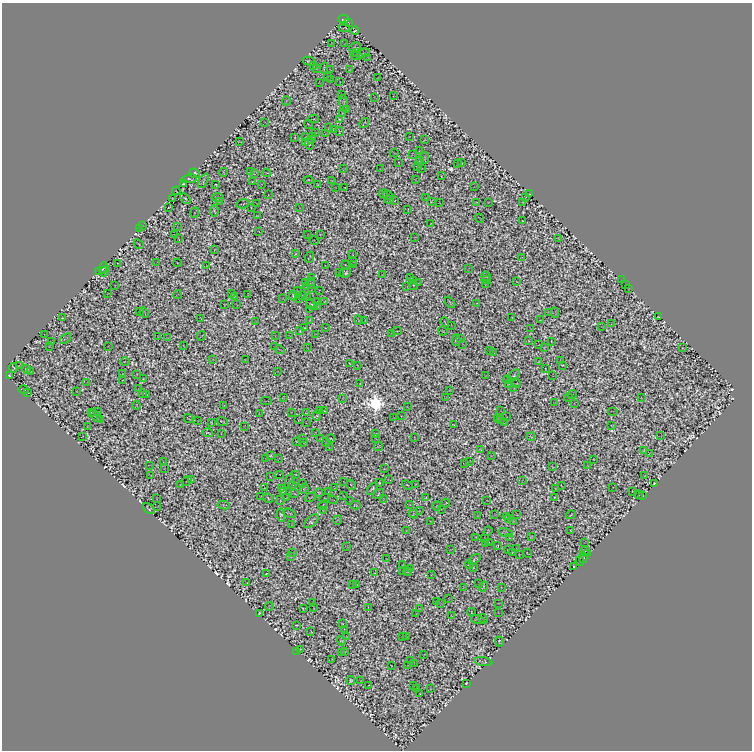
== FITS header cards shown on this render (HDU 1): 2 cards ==
NAXIS1  =                  750
NAXIS2  =                  748

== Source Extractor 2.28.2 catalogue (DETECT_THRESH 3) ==
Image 750 x 748 px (HDU 1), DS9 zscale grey, 1 PNG px = 1 image px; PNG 754 x 752 px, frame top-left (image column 1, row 748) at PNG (2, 3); each listed source drawn as its Kron ellipse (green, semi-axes under 4 px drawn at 4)
Background 0.128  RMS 6.3e-05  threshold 1.89e-04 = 3 sigma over >= 5 px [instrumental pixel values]
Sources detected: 1139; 583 with non-positive FLUX_AUTO (blend fragments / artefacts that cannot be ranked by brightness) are neither listed nor drawn; of the other 556, the 500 brightest by FLUX_AUTO listed and drawn (56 fainter detections omitted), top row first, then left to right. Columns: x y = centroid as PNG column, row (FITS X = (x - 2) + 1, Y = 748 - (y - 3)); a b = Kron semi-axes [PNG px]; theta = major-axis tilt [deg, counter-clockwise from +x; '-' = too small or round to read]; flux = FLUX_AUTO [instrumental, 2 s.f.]
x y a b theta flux
343 19 5 2 - 12
349 23 3 2 - 5.4
344 28 5 2 - 1.3
355 31 4 2 - 23
332 43 3 2 - 4.8
345 44 2 2 - 1.5
355 48 6 5 - 7.3
357 52 3 3 - 2.2
363 53 6 2 25 1.6
356 56 6 2 -10 4.4
368 57 2 2 - 3
309 61 7 3 -13 12
313 66 4 2 - 1.6
324 68 5 2 - 8.9
316 69 4 2 - 3.8
330 70 3 2 - 1.9
350 70 3 3 - 3
328 76 2 2 - 3
378 78 2 2 - 2.9
330 80 2 2 - 3.7
340 82 2 2 - 2.6
319 83 3 2 - 1.7
341 94 2 2 - 1.3
393 96 3 2 - 3.8
374 97 2 2 - 3.1
286 101 4 3 - 5
344 103 8 3 -86 3.9
346 110 2 2 - 3.3
342 113 3 2 - 4.4
314 119 5 2 - 3.4
339 119 3 3 - 7.2
265 122 3 2 - 1.8
364 123 5 2 - 1.7
308 124 5 2 - 3
329 127 3 2 - 5.7
334 129 4 3 - 8.5
339 131 5 2 - 5
316 133 2 2 - 5.5
326 134 2 2 - 3.5
312 136 2 2 - 5.4
306 137 3 2 - 2.2
409 137 2 2 - 3.2
295 138 4 2 - 11
311 140 3 2 - 5.6
424 140 4 2 - 5.5
239 141 4 2 - 4
306 142 3 2 - 5.2
309 143 6 2 -80 3.9
420 151 3 2 - 6.5
394 153 4 2 - 5.6
412 154 4 2 - 1.4
425 158 5 2 - 1.4
420 161 5 3 - 4.7
399 162 2 2 - 7.1
462 163 3 2 - 4
458 164 3 2 - 2.2
417 166 3 2 - 9.2
422 168 2 2 - 2.8
344 169 3 2 - 4.3
380 169 3 2 - 1.1
223 172 4 2 - 5.3
250 172 3 2 - 3.7
195 173 5 4 - 26
267 173 4 3 - 3.2
254 174 3 2 - 3.6
441 176 3 2 - 4.3
189 179 8 3 7 4
308 180 5 2 - 2.5
331 180 2 2 - 5
415 180 3 2 - 3.4
203 181 8 3 63 4.1
252 182 3 2 - 11
183 184 3 3 - 26
261 184 3 2 - 8.4
216 185 4 3 - 4.8
318 185 3 3 - 1.4
335 187 2 2 - 3.8
475 187 4 2 - 4.5
345 188 2 2 - 3.5
176 191 4 2 - 5.4
383 194 4 3 - 4.5
529 194 3 2 - 9.9
268 195 2 2 - 1.7
388 195 5 3 - 3.8
525 197 2 2 - 4.4
172 198 3 2 - 7.2
185 198 6 3 -45 3.8
218 198 6 3 0 1.8
426 198 2 2 - 5.3
389 200 5 3 - 1.6
395 201 2 2 - 7.5
431 201 3 3 - 5.5
220 202 3 2 - 1.8
476 202 4 2 - 7.3
488 202 2 2 - 2.4
522 202 2 2 - 1.9
257 203 4 2 - 3.4
439 203 3 2 - 3.1
243 204 6 2 16 8.5
169 207 3 2 - 7.3
251 207 3 2 - 1.7
300 208 2 2 - 2.1
408 209 3 2 - 4
214 211 5 4 - 7.6
195 213 5 2 - 11
258 215 4 2 - 4
480 218 5 2 - 2.4
522 221 3 2 - 3.1
431 224 2 2 - 3.6
142 226 3 2 - 1.2
177 227 2 2 - 2
140 229 4 2 - 6.5
259 231 3 2 - 4.3
320 234 3 2 - 4.6
175 235 2 2 - 6.7
308 235 2 2 - 5.4
415 237 2 2 - 4.3
558 238 4 2 - 4.6
179 239 4 2 - 5
314 241 4 2 - 2
139 244 5 2 - 2.8
215 250 3 2 - 6.8
296 254 4 3 - 5.5
353 254 3 2 - 2.7
309 257 6 3 68 4.6
521 257 2 2 - 2.7
353 261 4 2 - 2.2
117 263 2 2 - 6
157 263 3 2 - 1.8
178 263 4 2 - 3.9
346 265 5 2 - 2.5
354 265 3 2 - 2.2
207 266 2 2 - 1.8
325 266 2 2 - 3.8
103 268 6 3 65 23
468 268 4 2 - 1.6
99 271 3 3 - 4.1
105 271 6 3 54 2.8
339 272 3 2 - 5.5
345 273 6 4 19 6.2
382 275 2 2 - 5
486 276 5 4 - 6.2
311 277 2 2 - 2.2
411 277 3 2 - 4.3
486 280 5 2 - 2.2
622 280 3 2 - 1.6
414 281 3 2 - 4
517 282 2 2 - 4.9
305 283 4 2 - 6.2
311 283 5 3 - 2.5
418 283 3 2 - 3.9
625 284 2 2 - 13
414 285 4 2 - 2.9
486 285 3 3 - 2.8
115 286 2 2 - 7.1
306 287 3 2 - 6
407 287 3 2 - 4
311 288 4 2 - 5.5
629 288 3 2 - 6.9
319 290 2 2 - 2.2
298 291 4 2 - 2.5
108 293 2 2 - 5.7
232 294 4 2 - 7.7
248 294 2 2 - 2.8
177 295 4 2 - 2.6
293 295 5 3 - 2.7
303 295 2 2 - 8
235 297 3 2 - 4.3
308 298 2 2 - 6.3
283 299 3 2 - 2.8
299 299 3 2 - 6.4
324 301 3 2 - 5.3
317 302 2 2 - 6.7
450 302 6 3 -50 1.2
477 303 3 2 - 3.3
225 304 3 2 - 1.5
237 305 3 2 - 2
311 305 6 3 -42 10
318 306 2 2 - 5.2
310 309 2 2 - 4.6
140 311 4 2 - 4.4
548 312 3 2 - 3.8
144 313 5 3 - 8.2
555 313 5 2 - 4.4
512 317 2 2 - 5.6
659 317 3 2 - 4.7
63 318 3 2 - 7
201 318 3 2 - 4.8
310 320 4 3 - 4.3
358 320 4 2 - 4.2
365 320 3 2 - 1.6
541 320 3 2 - 1.8
255 321 3 2 - 3.1
445 322 5 2 - 8.5
611 324 2 2 - 4.4
451 325 3 2 - 2.6
602 327 2 2 - 2.3
305 328 3 2 - 2
325 328 3 2 - 3.4
531 329 3 2 - 7.5
300 331 3 2 - 7
397 331 4 2 - 11
443 331 5 2 - 4.8
392 333 3 2 - 2.2
315 334 3 2 - 3.1
45 335 3 2 - 1.4
201 336 5 2 - 3.6
275 336 3 2 - 3.2
290 336 4 2 - 3.7
158 337 2 2 - 2.5
167 338 2 2 - 1.3
65 339 6 2 39 4.1
460 339 2 2 - 6.9
456 340 5 4 - 3.9
529 341 3 3 - 3.6
551 341 3 2 - 7.7
52 342 4 2 - 1.7
463 344 3 2 - 1.1
539 345 2 2 - 3.4
49 346 4 2 - 1.5
108 346 2 2 - 3.9
184 346 3 2 - 6.6
275 347 2 2 - 3.3
544 347 3 3 - 1.6
307 348 2 2 - 6.3
682 348 2 2 - 5.8
280 350 5 2 - 4.2
490 350 2 2 - 6.7
494 352 3 2 - 2.8
213 359 2 2 - 1.7
245 360 3 2 - 4.7
561 360 3 2 - 1.5
125 362 5 2 - 4.8
539 362 4 3 - 1.7
349 364 3 2 - 5.5
19 365 4 2 - 5
358 365 3 2 - 4
562 365 4 2 - 8.4
13 368 5 3 - 3.5
26 369 4 3 - 3.9
545 369 2 2 - 9.5
30 372 3 2 - 3.2
278 372 3 2 - 1.5
122 374 3 2 - 5.3
137 374 3 2 - 2.9
9 375 4 3 - 19
514 375 7 3 36 11
553 375 3 2 - 2.8
486 376 3 2 - 2.5
143 379 4 2 - 5.2
123 380 2 2 - 4.2
507 380 4 3 - 2.6
87 383 4 2 - 3.6
360 384 2 2 - 3.4
508 384 2 2 - 3.9
516 384 4 2 - 6.7
514 388 2 2 - 4.6
139 389 4 2 - 2.8
24 390 5 3 - 2.3
450 390 3 2 - 7.3
77 391 2 2 - 3.3
27 392 3 2 - 5.1
143 393 4 2 - 15
146 394 3 2 - 6.1
572 394 5 2 - 3.4
283 397 3 2 - 2.8
343 398 3 2 - 5.1
446 398 2 2 - 6.1
569 398 4 2 - 10
641 398 2 2 - 3.6
266 401 5 2 - 5.8
555 403 2 2 - 3.6
574 403 3 2 - 6.4
136 405 4 2 - 7.6
224 406 4 3 - 8
407 407 3 2 - 2.8
320 410 3 2 - 6.6
324 411 2 2 - 2.3
501 411 2 2 - 1.3
613 411 5 2 - 1.5
92 412 3 2 - 3.8
98 412 3 2 - 4.4
291 412 2 2 - 4.6
307 413 4 4 - 1.7
259 414 3 2 - 6.2
96 416 7 2 -48 1.3
317 416 5 3 - 11
401 416 2 2 - 4.4
506 417 2 2 - 1.9
394 418 2 2 - 4.4
498 418 3 2 - 8.4
101 419 3 2 - 6.3
189 419 5 2 - 2.8
501 419 3 2 - 1.5
299 420 3 3 - 2.3
198 421 2 2 - 5.7
222 421 6 2 -26 3.9
211 422 3 2 - 1.5
306 423 2 2 - 2.8
504 423 3 2 - 4.7
453 425 3 2 - 5.5
612 425 3 2 - 5.5
244 426 2 2 - 4.8
87 427 3 2 - 7.3
315 432 2 2 - 4.8
208 433 5 2 - 3.3
221 433 3 2 - 1.5
375 434 3 3 - 6.1
82 436 3 2 - 2.9
661 436 2 2 - 4.1
531 437 4 3 - 9.1
414 438 3 2 - 3.5
302 439 2 2 - 1.4
321 439 3 3 - 10
331 439 4 2 - 8.7
376 439 3 2 - 4
296 441 2 2 - 11
304 442 4 2 - 5.6
326 442 4 2 - 3.8
378 446 5 4 - 2.8
330 448 3 2 - 1.6
480 449 3 2 - 5.3
644 450 3 3 - 3.9
649 454 3 2 - 6.4
270 455 3 3 - 2.7
491 456 3 2 - 2.5
266 458 2 2 - 4.8
279 458 3 2 - 3.5
594 459 2 2 - 4.2
470 461 3 2 - 5.3
163 462 3 2 - 5.9
464 464 2 2 - 2.7
149 465 3 2 - 4.2
587 465 2 2 - 2
552 467 4 2 - 2.7
164 468 2 2 - 1.9
384 469 4 2 - 3.1
280 474 2 2 - 7.5
296 474 3 2 - 4.1
151 475 3 2 - 4
644 476 3 2 - 3.6
270 477 3 2 - 3.1
192 480 3 2 - 3.6
389 480 4 2 - 3.7
187 481 5 2 - 4.9
290 481 7 3 73 7.5
522 481 3 2 - 5.4
344 482 2 2 - 1.6
379 483 4 3 - 10
654 483 3 3 - 8.3
303 484 3 2 - 6.5
416 484 4 2 - 4.6
180 485 2 2 - 2.4
292 485 4 2 - 8.8
351 485 5 2 - 1.6
407 485 5 2 - 7.7
561 486 4 2 - 7.4
335 487 3 2 - 4.3
613 487 2 2 - 4.2
264 488 3 2 - 4.3
282 489 3 2 - 4.9
304 489 5 2 - 7.8
372 489 7 4 49 13
555 489 3 2 - 1.6
632 491 3 2 - 4
284 492 4 2 - 2.2
319 492 4 3 - 3.9
328 492 2 2 - 2.8
295 494 4 3 - 6.8
379 494 6 4 36 13
639 495 4 2 - 3.8
643 495 3 2 - 3.5
260 496 2 2 - 5.7
343 496 2 2 - 8.5
311 497 6 3 27 2.2
157 498 3 2 - 3.1
268 498 5 3 - 12
286 498 3 2 - 2.3
425 498 4 2 - 10
554 498 3 2 - 4.9
324 499 5 3 - 1.8
383 499 3 2 - 2.9
280 500 4 2 - 4.3
333 500 5 2 - 6.9
350 500 2 2 - 3.2
487 500 2 2 - 5.7
446 503 4 2 - 3
224 505 6 3 -9 6.9
323 505 5 2 - 2.4
355 505 5 4 - 3.2
409 505 3 2 - 3.9
437 506 4 2 - 6.1
157 507 4 2 - 2.2
149 508 7 4 -43 3.2
442 509 4 2 - 5
323 511 3 2 - 5.1
419 511 4 2 - 8
289 513 6 3 -22 3.9
413 514 4 2 - 5.1
281 515 7 4 -83 4.4
495 515 2 2 - 1.7
517 515 3 2 - 2.4
571 515 5 2 - 10
478 516 4 2 - 2.4
506 517 3 2 - 4.9
509 519 3 2 - 1.4
338 520 5 2 - 3.5
311 521 9 4 41 9.9
430 521 2 2 - 3.1
514 521 4 3 - 7.1
291 524 2 2 - 3.6
570 530 2 2 - 8.8
406 531 2 2 - 4.9
488 531 5 3 - 3.4
505 533 7 4 -11 2.2
475 537 3 2 - 5.8
509 537 2 2 - 2.5
531 537 4 3 - 2.4
485 538 2 2 - 5.6
585 542 3 2 - 2.3
485 543 3 2 - 3.6
489 543 2 2 - 5.5
497 546 4 3 - 4.6
347 547 3 2 - 2.8
516 548 2 2 - 5.9
508 549 3 2 - 7.6
450 550 3 2 - 3
585 551 5 2 - 3.9
293 552 4 2 - 5.2
513 552 2 2 - 1.3
527 553 5 2 - 1.4
587 554 4 3 - 8.1
519 555 2 2 - 2.1
291 557 3 2 - 5.6
583 558 5 3 - 6.5
387 559 2 2 - 7.4
475 559 6 4 36 12
580 561 5 2 - 11
403 565 3 2 - 5
469 565 4 3 - 7.4
574 566 3 2 - 14
473 567 3 3 - 1.2
410 568 2 2 - 4.1
403 571 3 3 - 2.5
408 572 4 3 - 13
266 573 3 2 - 4
374 573 2 2 - 1.2
431 574 3 2 - 5.9
247 582 3 2 - 5.9
353 584 4 2 - 5.4
479 584 2 2 - 3.2
357 585 3 2 - 6.1
483 586 5 2 - 2.8
501 587 2 2 - 3.2
463 588 3 2 - 1.9
449 599 2 2 - 5.3
313 602 2 2 - 5.7
436 602 4 2 - 2.6
498 603 3 2 - 5.9
441 604 2 2 - 4.1
269 606 4 2 - 2.1
368 607 4 2 - 4.7
303 608 4 3 - 3.7
314 608 3 2 - 4.2
419 608 2 2 - 4.5
472 612 4 2 - 5
498 612 2 2 - 3.7
259 613 4 2 - 11
416 614 3 2 - 2.4
451 615 2 2 - 7.4
478 619 7 4 -13 13
483 619 5 3 - 8.6
342 623 3 2 - 7.5
296 625 3 3 - 11
344 629 3 2 - 2.8
311 632 3 2 - 2.5
346 636 2 2 - 2.4
402 636 2 2 - 2
406 637 3 2 - 12
341 641 5 3 - 6
499 641 5 3 - 5.9
301 649 2 2 - 4.4
297 651 3 2 - 2.3
345 651 3 3 - 1.4
342 652 3 2 - 1.6
424 654 3 2 - 4.3
332 660 4 2 - 8.1
410 661 4 2 - 3.6
483 662 9 3 -9 23
414 663 3 2 - 3.3
408 665 2 2 - 1.4
391 666 2 2 - 7.2
351 680 4 4 - 12
361 681 3 2 - 5.3
466 683 3 3 - 11
369 685 3 2 - 5.3
413 686 3 2 - 1.5
417 688 4 2 - 3.8
430 689 3 2 - 5
420 693 3 2 - 7.9
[56 fainter detections neither listed nor drawn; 583 non-positive-flux detections neither listed nor drawn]